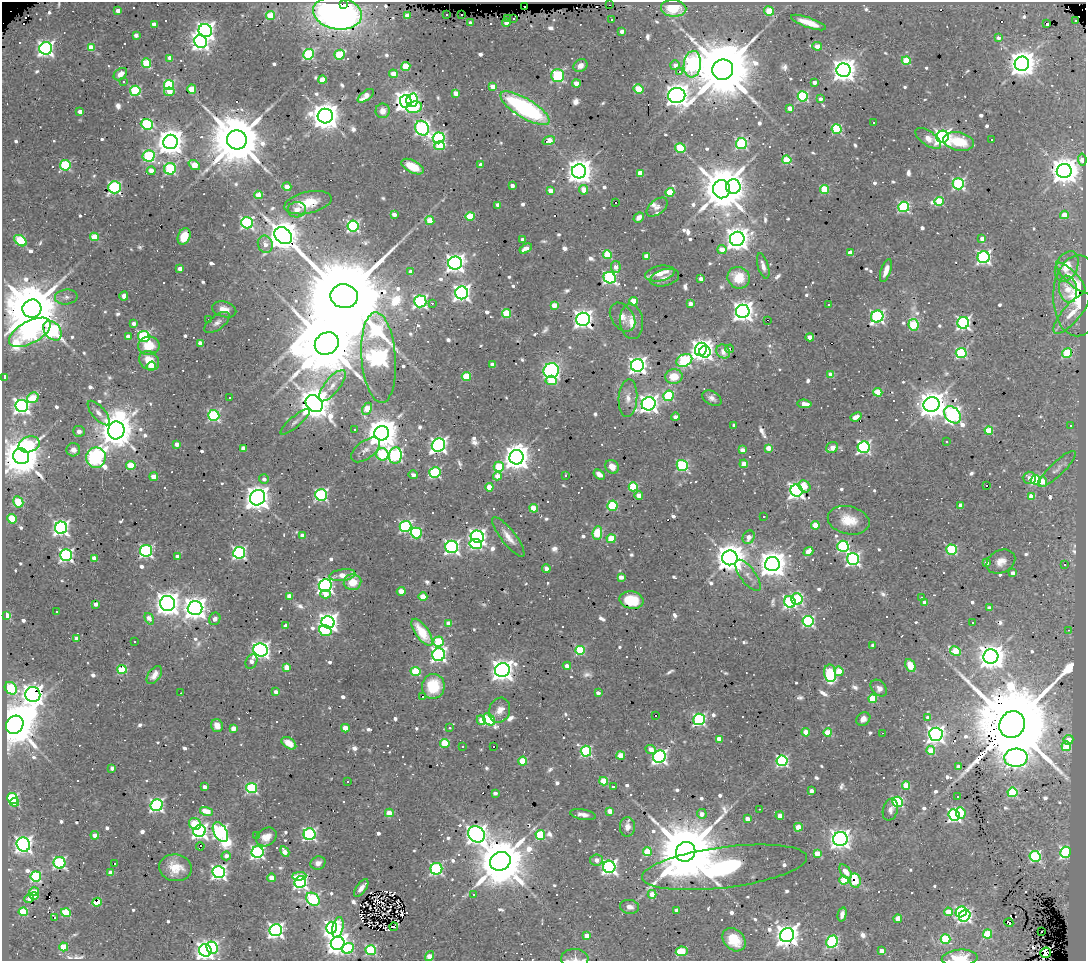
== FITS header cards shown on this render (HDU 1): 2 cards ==
NAXIS1  =                 1084
NAXIS2  =                  959

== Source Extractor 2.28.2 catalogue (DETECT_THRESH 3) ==
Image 1084 x 959 px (HDU 1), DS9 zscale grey, 1 PNG px = 1 image px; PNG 1088 x 963 px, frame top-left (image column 1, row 959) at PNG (2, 2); each listed source drawn as its Kron ellipse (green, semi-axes under 4 px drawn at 4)
Background 0.504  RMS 0.032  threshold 0.0949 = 3 sigma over >= 5 px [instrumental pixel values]
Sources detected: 995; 3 with non-positive FLUX_AUTO (blend fragments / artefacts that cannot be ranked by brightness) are neither listed nor drawn; of the other 992, the 500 brightest by FLUX_AUTO listed and drawn (492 fainter detections omitted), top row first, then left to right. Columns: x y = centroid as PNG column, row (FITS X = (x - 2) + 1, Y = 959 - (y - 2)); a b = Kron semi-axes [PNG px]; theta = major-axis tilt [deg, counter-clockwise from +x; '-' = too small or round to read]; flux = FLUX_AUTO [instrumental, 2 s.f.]
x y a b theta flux
343 4 3 3 - 20
609 5 3 2 - 49
525 7 3 2 - 35
674 8 13 8 -4 60
118 11 4 4 - 20
769 11 5 4 - 74
337 13 24 16 -10 1200
447 14 3 3 - 18
462 15 3 2 - 17
270 16 4 4 - 85
407 16 4 4 - 25
508 18 3 3 - 28
513 18 3 3 - 20
611 20 3 3 - 16
1076 20 3 3 - 65
471 23 4 3 - 12
506 23 4 4 - 19
808 23 18 5 -19 35
154 24 4 3 - 23
1047 24 4 3 - 260
205 31 7 6 - 1200
622 31 4 3 - 17
136 35 4 4 - 16
999 38 4 4 - 13
201 41 7 6 - 1100
817 46 5 4 - 20
91 47 4 4 - 59
46 48 6 6 - 820
309 54 5 5 - 250
339 55 5 4 - 130
170 58 4 4 - 25
906 60 4 4 - 94
146 63 5 4 - 110
692 64 13 8 83 750
1022 64 7 7 - 3200
675 65 5 5 - 15
406 66 4 4 - 92
580 66 7 6 - 15
723 70 10 10 - 32000
844 70 7 7 - 2400
679 71 3 3 - 16
120 74 7 5 39 16
393 74 4 4 - 46
557 75 6 6 - 230
322 80 4 4 - 41
123 81 3 3 - 62
814 82 4 3 - 12
576 84 4 4 - 36
169 85 5 5 - 250
493 86 4 4 - 23
192 89 4 4 - 60
638 89 5 4 - 89
135 91 5 5 - 200
169 92 5 4 - 40
456 93 4 4 - 25
677 95 8 7 - 2500
366 96 9 4 37 33
803 96 5 5 - 240
820 99 4 4 - 13
412 100 7 5 75 240
406 101 6 6 - 1800
414 107 8 6 12 130
525 108 28 9 -31 380
790 108 4 3 - 26
383 111 7 7 - 21
80 112 4 4 - 17
325 116 7 7 - 3800
874 122 3 3 - 33
147 124 6 5 - 230
422 128 7 6 - 550
837 129 5 5 - 190
943 137 6 6 - 830
439 138 6 5 - 400
928 138 15 7 -35 22
237 140 10 9 - 21000
992 140 3 3 - 64
549 141 6 4 17 49
959 141 15 9 -10 74
170 142 7 7 - 3700
741 143 5 5 - 340
440 146 5 4 - 110
680 148 5 5 - 140
149 156 6 5 - 280
787 160 4 4 - 110
1082 160 6 4 -83 30
65 165 5 5 - 230
194 165 6 4 -38 59
481 165 4 4 - 14
413 167 12 6 -27 50
170 169 6 6 - 260
151 171 4 4 - 31
579 171 7 7 - 3000
1064 171 7 7 - 3600
640 173 4 4 - 52
958 184 5 5 - 360
512 186 4 4 - 13
115 187 6 6 - 440
287 187 4 4 - 23
733 187 7 7 - 640
722 189 9 8 - 13000
584 190 5 4 - 34
825 190 4 4 - 100
550 191 4 4 - 28
670 192 4 4 - 96
259 195 4 4 - 53
939 201 5 4 - 100
615 202 3 3 - 570
308 203 24 11 12 59
498 205 4 4 - 15
657 207 12 7 39 11
904 207 5 5 - 300
297 210 9 8 - 18
394 214 4 3 - 24
1064 215 4 4 - 43
470 216 4 4 - 91
639 217 5 4 - 14
430 221 5 4 - 61
247 223 6 5 - 430
353 226 6 5 - 360
184 236 8 6 67 47
283 236 10 7 -44 5200
94 237 4 4 - 80
523 239 4 3 - 13
737 239 7 7 - 2400
982 239 4 4 - 13
20 241 7 4 -39 160
265 244 9 7 -69 16
526 248 7 4 31 24
722 250 4 4 - 36
850 252 4 4 - 26
607 255 4 4 - 110
647 256 4 4 - 40
983 257 6 6 - 610
455 263 7 6 - 1300
763 266 13 5 -74 14
1067 266 16 11 66 40
616 267 6 5 - 21
180 269 4 4 - 21
886 271 12 5 71 19
411 272 4 4 - 17
660 274 15 7 10 20
1071 277 19 6 -45 24
610 278 6 5 - 510
665 278 15 8 15 14
739 278 11 10 - 58
701 279 4 4 - 16
1068 289 13 9 -79 32
462 293 6 6 - 990
124 296 4 4 - 28
344 296 14 12 -11 88000
1078 296 40 25 89 75
66 297 11 7 5 11
420 301 6 6 - 490
634 301 4 4 - 66
432 303 3 2 - 33
691 304 4 4 - 16
554 305 4 4 - 37
829 305 3 3 - 12
32 309 9 9 - 25000
224 309 12 7 -15 21
743 311 7 6 - 1700
506 313 4 4 - 110
1072 313 26 8 49 33
623 317 16 11 -55 20
877 317 6 6 - 490
208 319 3 3 - 62
583 319 7 6 - 1400
767 320 3 2 - 18
631 321 18 11 -83 28
217 322 15 7 37 12
134 323 3 3 - 12
963 323 6 6 - 540
914 325 6 5 - 130
52 331 11 8 -49 520
30 332 23 11 29 850
128 336 4 4 - 14
144 336 6 5 - 340
810 337 4 3 - 21
200 343 4 4 - 18
327 343 12 10 34 34000
149 346 11 9 10 46
701 349 7 6 - 1400
730 349 4 3 - 22
723 351 7 6 - 13
705 352 6 5 - 470
961 353 5 5 - 260
1067 353 5 4 - 110
379 358 45 17 -86 1600
684 360 8 6 25 330
149 361 11 9 -39 42
492 364 4 4 - 22
637 365 6 6 - 1100
151 366 5 4 - 43
551 371 8 7 - 470
831 374 4 4 - 37
5 377 4 4 - 25
466 377 4 4 - 91
674 377 9 7 8 40
551 380 6 5 - 87
332 386 19 7 51 23
878 392 4 4 - 74
669 396 5 5 - 190
230 397 3 3 - 58
33 398 6 5 - 96
628 398 19 9 86 24
712 398 10 6 -29 11
314 403 9 7 -42 6000
649 404 7 6 - 1300
804 404 7 4 -7 29
931 404 8 7 - 3900
22 406 6 6 - 1000
367 409 6 4 65 67
99 413 15 6 -50 15
214 415 5 5 - 310
953 415 10 7 -45 690
675 417 4 3 - 16
856 417 6 4 22 18
295 422 19 5 40 11
734 425 4 3 - 11
1070 426 3 3 - 59
354 429 3 3 - 32
116 430 9 8 - 7500
79 431 6 5 - 11
989 431 4 4 - 94
382 433 7 7 - 5100
946 441 3 3 - 13
29 444 11 7 17 150
177 444 4 3 - 20
438 445 7 6 - 850
864 447 6 5 - 490
243 448 4 4 - 24
769 448 4 4 - 36
832 448 6 5 - 26
73 450 7 6 - 14
366 450 17 9 37 18
742 450 4 3 - 28
382 454 6 6 - 220
21 456 8 7 - 9700
395 456 8 6 82 420
517 457 7 7 - 3000
96 458 10 9 - 720
744 464 4 4 - 38
682 465 5 5 - 270
131 466 4 4 - 64
499 467 5 5 - 110
612 467 7 6 - 21
1057 469 25 7 44 17
435 472 6 5 - 280
599 474 6 4 -38 13
413 475 4 3 - 16
566 475 3 3 - 20
497 476 4 4 - 27
154 477 4 4 - 37
1029 478 6 6 - 16
264 479 5 4 - 11
1036 480 5 4 - 190
1043 482 5 4 - 25
804 486 6 5 - 37
987 486 3 3 - 35
489 487 4 4 - 43
633 487 4 4 - 140
796 491 6 6 - 930
321 495 6 5 - 430
639 495 4 4 - 28
1031 496 4 4 - 47
258 498 8 7 - 2800
18 502 6 5 - 110
960 505 4 4 - 17
612 506 5 5 - 180
534 508 4 4 - 70
764 516 3 3 - 12
12 519 5 4 - 93
849 520 21 14 -13 50
815 525 4 4 - 52
405 526 6 5 - 400
61 528 6 6 - 830
416 533 5 5 - 210
597 533 7 4 81 130
302 536 4 4 - 24
477 537 6 6 - 890
508 537 24 7 -52 25
749 537 7 5 62 19
611 539 4 4 - 85
476 544 6 5 - 250
843 546 6 5 - 270
452 547 6 6 - 680
952 550 5 5 - 190
146 551 6 6 - 460
808 552 5 4 - 46
239 553 6 5 - 510
66 555 6 6 - 540
177 557 4 4 - 16
94 558 4 4 - 26
730 558 7 7 - 4600
853 559 6 6 - 520
1001 562 15 11 27 25
986 563 4 3 - 12
772 564 7 7 - 3600
1065 565 3 3 - 67
546 569 4 4 - 13
1013 573 4 3 - 16
342 575 13 6 8 19
748 575 18 7 -54 19
621 577 4 3 - 25
353 582 9 8 - 37
325 585 6 6 - 840
401 591 4 4 - 38
326 594 5 4 - 29
289 596 4 4 - 23
423 597 4 4 - 54
922 598 3 3 - 45
797 599 6 5 - 260
631 600 12 8 -11 43
790 602 6 5 - 390
925 602 4 4 - 17
167 603 7 7 - 2400
95 604 4 4 - 13
195 608 7 7 - 2300
989 608 4 3 - 19
56 612 3 3 - 78
7 615 4 4 - 87
149 619 6 4 -57 26
215 619 6 5 - 12
808 621 5 5 - 310
328 622 6 6 - 1400
449 623 4 4 - 28
973 623 3 3 - 62
286 626 4 4 - 17
325 630 6 5 - 150
1068 630 3 2 - 12
422 632 16 6 -55 55
77 638 4 4 - 18
134 641 3 3 - 32
438 641 5 5 - 130
873 645 4 4 - 12
261 650 7 6 - 1000
580 650 5 4 - 150
955 651 6 4 -31 86
439 655 6 6 - 660
991 657 7 7 - 3200
251 661 7 5 65 14
910 665 7 5 -63 40
567 666 4 4 - 22
287 667 4 4 - 38
122 669 5 4 - 130
502 670 7 7 - 2000
415 671 5 4 - 120
839 671 5 4 - 56
830 673 9 6 -82 200
154 675 10 6 53 15
433 686 12 11 - 96
11 688 7 5 -46 190
879 688 9 6 -47 15
276 692 4 3 - 13
181 693 3 2 - 21
598 693 4 3 - 14
33 694 7 7 - 1900
422 696 3 3 - 340
873 699 4 4 - 90
500 710 13 10 71 19
655 715 3 3 - 110
928 717 4 4 - 15
489 719 7 5 -45 200
699 719 6 5 - 420
863 719 7 6 - 13
481 720 5 4 - 34
1012 724 13 12 - 75000
15 725 9 8 - 14000
217 726 7 6 - 20
233 728 4 4 - 29
345 728 4 4 - 38
450 728 3 3 - 16
806 732 4 4 - 45
828 733 4 4 - 84
883 733 3 2 - 42
936 734 7 6 - 1200
719 739 4 4 - 33
1068 740 5 4 - 26
289 743 8 5 -33 32
445 743 4 4 - 110
462 746 3 3 - 77
1066 746 5 5 - 69
494 747 3 3 - 13
651 749 5 4 - 19
931 750 4 4 - 48
586 751 5 5 - 260
621 756 4 4 - 64
659 757 6 6 - 680
1016 758 12 9 4 1600
523 761 4 4 - 87
782 761 5 5 - 380
959 766 4 4 - 20
112 768 4 3 - 12
348 781 3 3 - 36
604 781 4 4 - 90
906 786 4 4 - 71
205 787 4 3 - 15
614 787 3 3 - 58
252 788 5 5 - 300
811 791 4 4 - 15
1012 792 5 5 - 150
495 793 4 3 - 12
957 797 3 3 - 100
12 798 5 5 - 300
15 802 4 3 - 49
897 802 5 5 - 270
157 805 6 5 - 550
759 809 3 2 - 12
890 810 11 7 74 12
207 811 7 4 -14 52
610 811 4 4 - 29
389 813 4 4 - 42
961 813 6 4 -83 61
702 814 5 4 - 17
583 815 13 5 -10 14
954 815 6 5 - 520
780 816 4 4 - 25
747 819 4 4 - 25
195 824 6 5 - 95
627 827 10 7 89 16
798 827 4 4 - 42
200 831 6 5 - 790
220 832 11 6 -62 630
309 834 6 6 - 470
476 834 9 7 -40 1700
95 835 4 4 - 20
257 835 3 3 - 83
540 835 5 5 - 120
266 837 11 8 36 23
840 839 7 7 - 1400
23 845 7 6 - 1100
200 846 4 3 - 100
647 851 4 4 - 74
258 852 6 6 - 600
285 852 5 3 - 35
686 852 10 9 - 33000
1066 852 5 5 - 380
817 853 4 4 - 45
226 856 4 4 - 14
1035 856 5 5 - 270
596 860 6 5 - 16
500 861 10 9 - 18000
59 863 6 5 - 370
318 863 7 6 - 14
115 864 3 3 - 480
609 867 6 6 - 730
724 867 83 20 7 590
175 868 16 13 -9 44
436 869 6 6 - 380
219 872 6 6 - 680
846 872 8 5 -54 16
111 873 4 4 - 26
36 876 5 5 - 230
299 876 7 4 2 36
272 878 4 4 - 38
844 880 4 4 - 94
855 881 7 5 -81 75
300 882 6 5 - 570
361 888 10 5 54 13
34 892 4 4 - 47
473 894 3 3 - 32
652 894 4 4 - 34
34 896 4 4 - 63
29 899 5 4 - 15
313 899 7 6 - 380
97 902 5 4 - 75
630 907 9 7 -7 14
677 910 4 4 - 14
23 912 4 4 - 100
948 912 4 4 - 74
961 912 6 5 - 260
66 913 5 4 - 120
842 914 7 4 75 12
965 916 6 5 - 450
55 917 4 3 - 200
898 919 4 4 - 23
1009 923 4 3 - 18
394 927 4 3 - 52
332 928 6 5 - 710
338 928 10 5 75 91
276 930 6 6 - 780
1042 932 3 3 - 11
987 934 4 4 - 100
787 935 7 6 - 2000
587 936 4 4 - 31
946 939 5 4 - 140
734 940 13 10 -45 47
832 942 6 5 - 330
338 943 7 6 - 2000
64 947 4 4 - 78
212 948 6 5 - 330
348 948 6 5 - 170
205 950 6 6 - 1300
371 950 5 5 - 210
682 951 6 5 - 84
882 951 4 4 - 25
1045 953 5 5 - 120
429 956 5 4 - 43
960 958 18 8 4 57
575 959 13 9 -2 13
At the frame edge (FLAGS 8, measured only in part): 2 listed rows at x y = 960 958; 575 959
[492 fainter detections neither listed nor drawn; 3 non-positive-flux detections neither listed nor drawn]